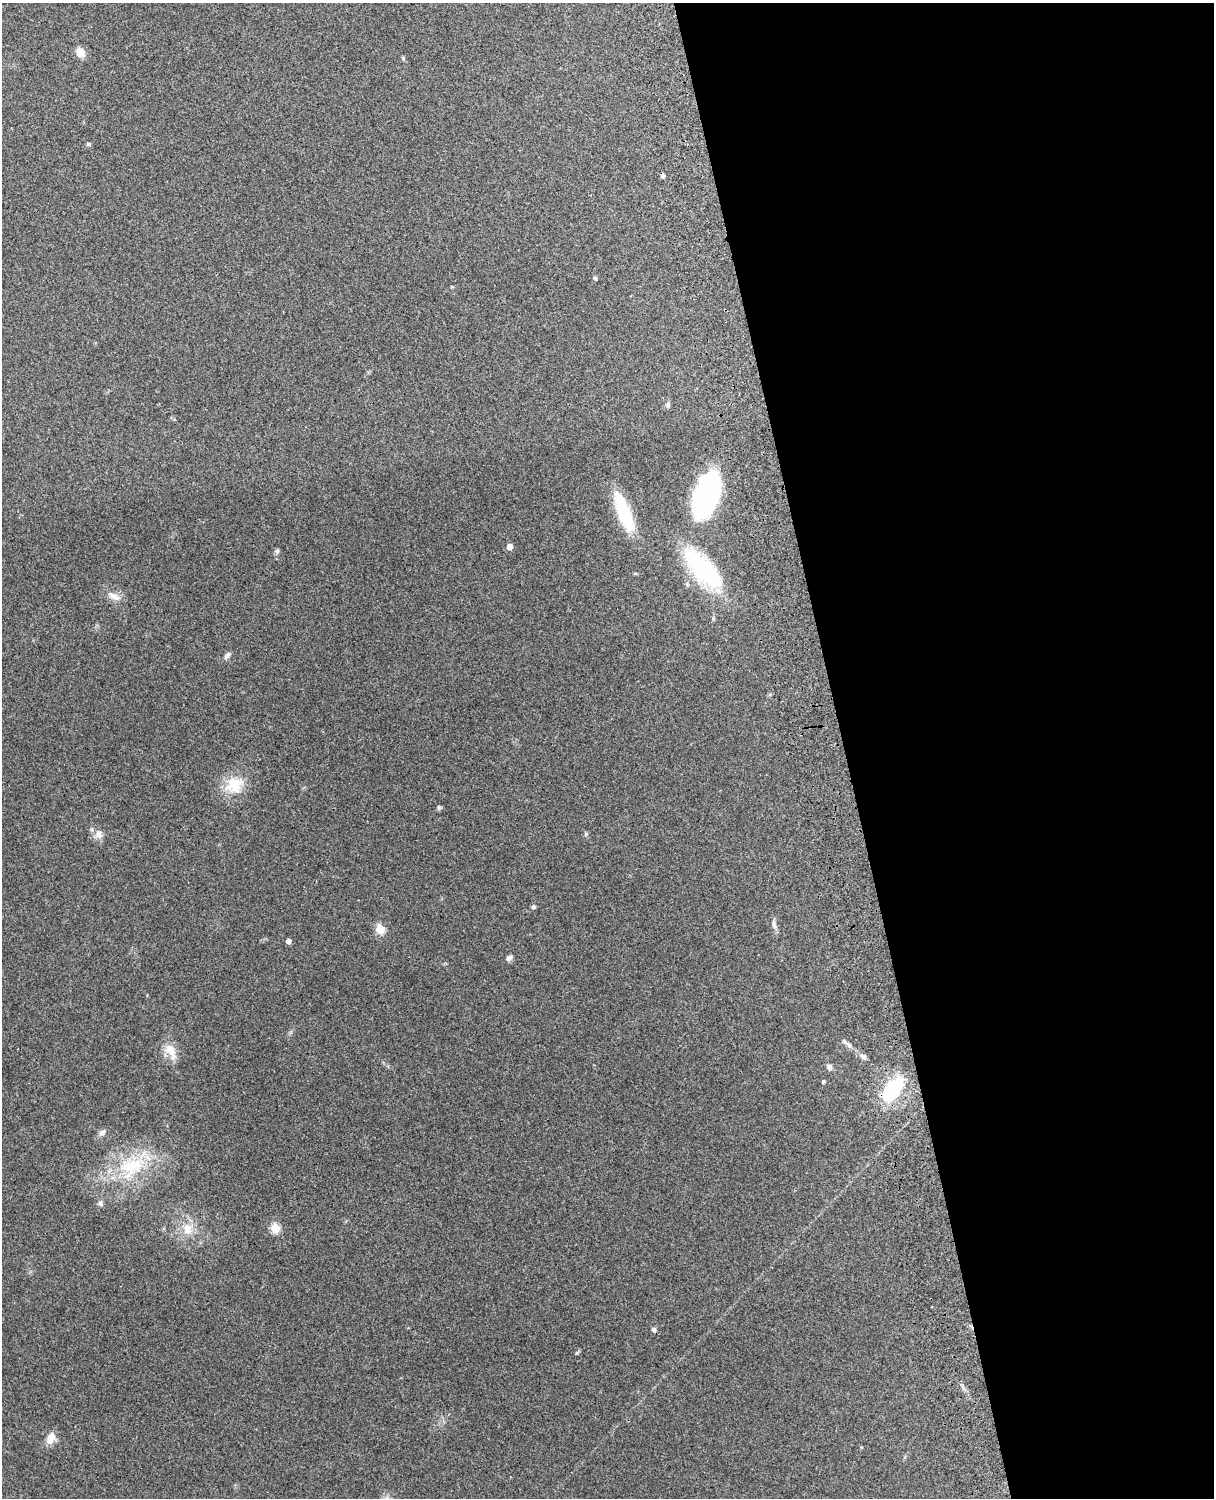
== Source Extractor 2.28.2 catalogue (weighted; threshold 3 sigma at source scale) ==
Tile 8 of 4 x 3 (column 4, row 2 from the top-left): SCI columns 3757-4968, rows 1660-3155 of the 5089 x 4927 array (HDU 1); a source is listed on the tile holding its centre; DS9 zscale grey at full resolution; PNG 1216 x 1500 px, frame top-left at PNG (2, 3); no overlay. Shown black and unused: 31% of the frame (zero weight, under 3 of 4 exposures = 6% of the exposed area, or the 3 px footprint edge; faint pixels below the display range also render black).
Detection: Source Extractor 2.28.2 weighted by HDU 2 'WHT'; one run over the whole footprint, this tile lists its part. Background 0.271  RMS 0.0089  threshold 0.0401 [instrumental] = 3 sigma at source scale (4.5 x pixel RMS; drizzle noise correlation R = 1.50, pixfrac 1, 0.05/0.05 arcsec/px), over >= 5 px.
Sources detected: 35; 1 inside a brighter object's white glare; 1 cosmic-ray / hot-pixel residue — not listed; the other 33 listed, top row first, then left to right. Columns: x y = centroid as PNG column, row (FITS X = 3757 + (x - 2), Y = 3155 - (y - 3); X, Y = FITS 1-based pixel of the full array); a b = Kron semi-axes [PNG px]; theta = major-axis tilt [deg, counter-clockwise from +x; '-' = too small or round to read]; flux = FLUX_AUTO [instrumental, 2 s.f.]
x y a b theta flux
80 52 10 8 -48 9.7
403 58 5 5 - 1.2
89 144 7 4 -27 1.3
595 278 5 4 - 1.1
668 404 8 5 75 1.9
706 496 44 22 67 160
623 510 44 13 -65 43
509 547 5 4 - 7.8
277 551 6 6 - 1.9
703 570 51 19 -48 97
114 596 18 9 -26 7.7
227 655 10 6 48 2.8
234 785 26 22 34 25
439 807 6 5 - 1.4
99 834 12 9 -66 5.6
533 907 6 5 - 1.6
774 925 11 5 -79 3.3
380 929 5 5 - 36
288 941 4 4 - 4.1
509 958 8 6 39 2.7
844 1041 6 5 - 1.8
170 1050 21 12 -50 12
864 1057 8 6 -45 2.7
829 1067 8 7 - 3.1
823 1081 3 3 - 1.8
893 1089 33 17 48 52
102 1132 11 7 43 3.3
132 1166 38 22 11 55
100 1203 9 6 -51 2.3
275 1228 5 5 - 39
187 1229 16 13 -86 13
654 1329 6 6 - 1.8
51 1438 15 8 67 9.8
Unlisted compact peaks at least as high as the median listed source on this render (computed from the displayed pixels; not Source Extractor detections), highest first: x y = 577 1353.